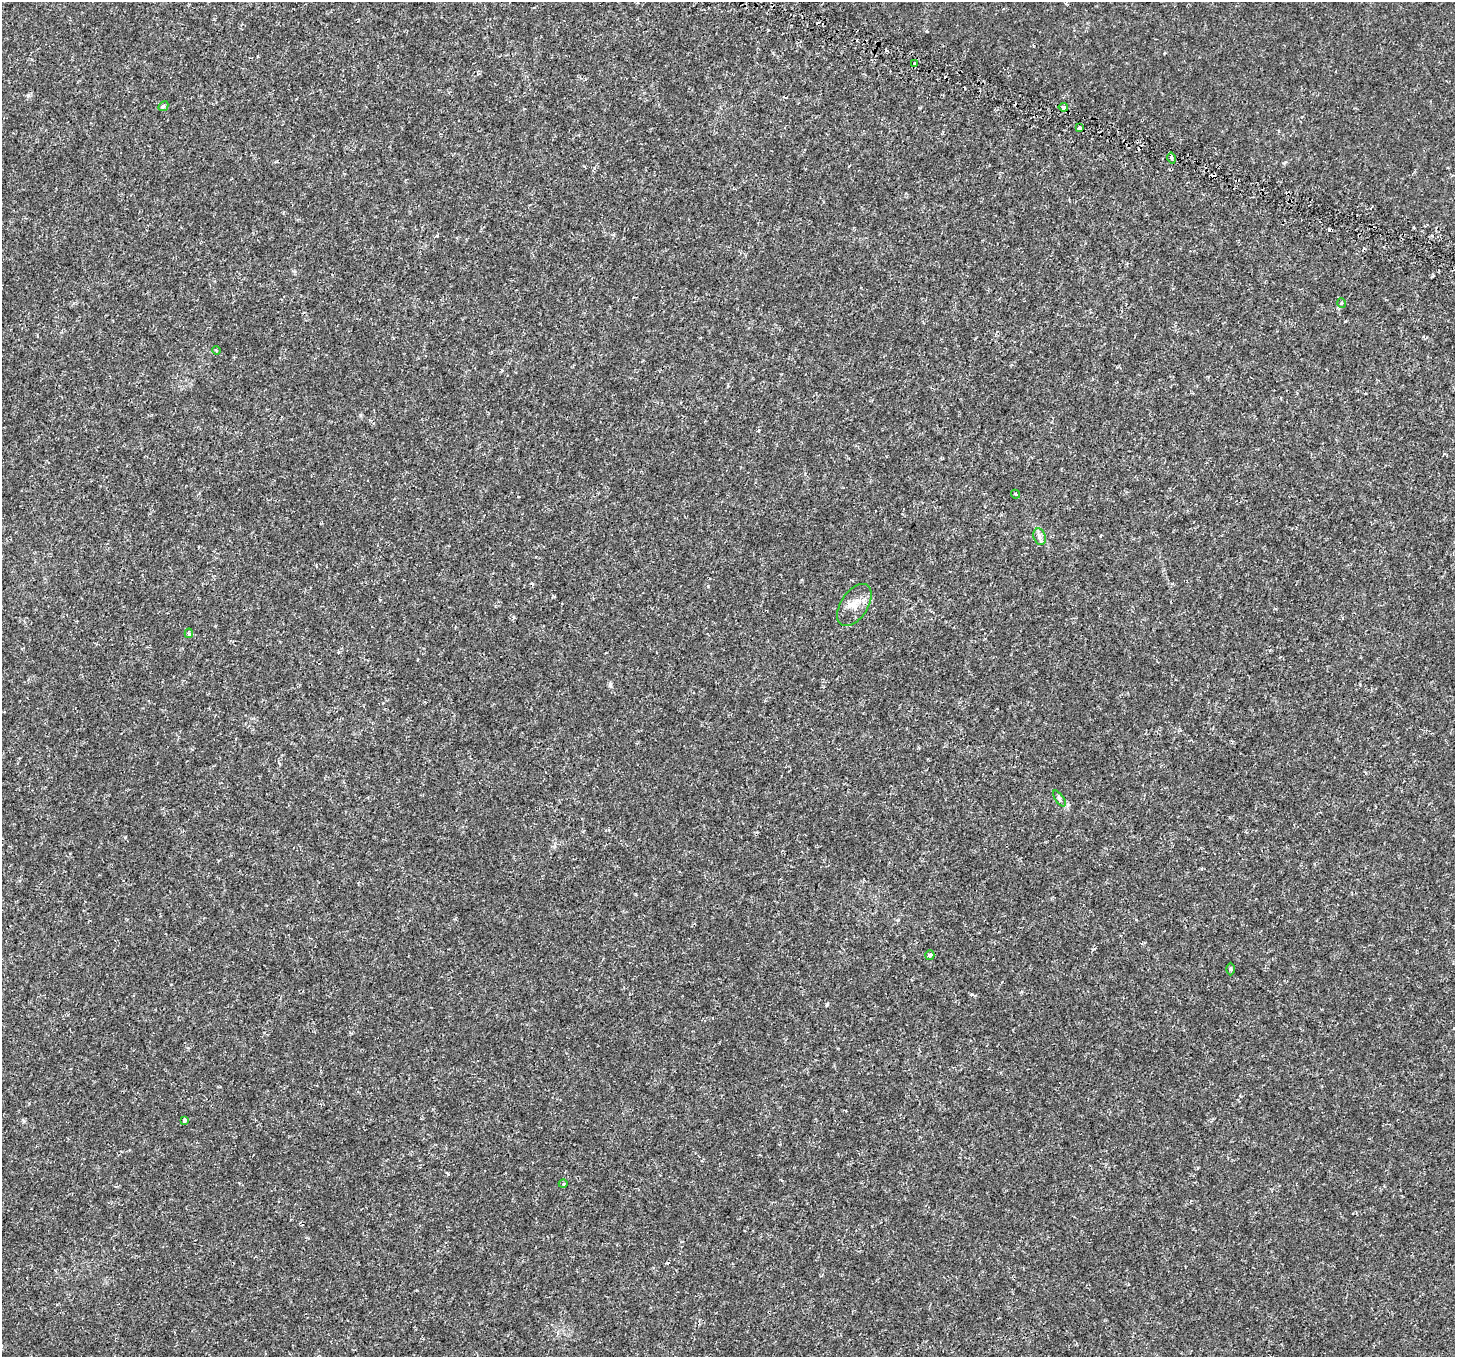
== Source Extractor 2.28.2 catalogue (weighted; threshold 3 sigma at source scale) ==
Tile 10 of 4 x 4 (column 2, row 3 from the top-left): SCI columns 1638-3090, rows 1822-3176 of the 6180 x 6285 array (HDU 1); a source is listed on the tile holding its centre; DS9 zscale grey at full resolution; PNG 1457 x 1359 px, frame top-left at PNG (2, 2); each listed source drawn as its Kron ellipse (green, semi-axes under 4 px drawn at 4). Shown black and unused: <1% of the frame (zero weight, under 2 of 4 exposures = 6% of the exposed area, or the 3 px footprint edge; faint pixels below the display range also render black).
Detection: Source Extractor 2.28.2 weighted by HDU 2 'WHT'; one run over the whole footprint, this tile lists its part. Background 3.47e-04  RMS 9.6e-04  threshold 0.00431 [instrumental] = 3 sigma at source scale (4.5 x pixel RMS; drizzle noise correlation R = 1.50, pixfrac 1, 0.0396/0.0396 arcsec/px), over >= 5 px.
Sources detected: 21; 5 cosmic-ray / hot-pixel residue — neither listed nor drawn; the other 16 listed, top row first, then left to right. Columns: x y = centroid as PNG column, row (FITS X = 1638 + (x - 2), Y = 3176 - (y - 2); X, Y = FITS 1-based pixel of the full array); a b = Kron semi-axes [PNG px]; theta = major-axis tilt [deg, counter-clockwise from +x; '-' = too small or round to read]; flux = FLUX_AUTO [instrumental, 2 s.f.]
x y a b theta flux
915 63 3 3 - 0.17
163 106 5 4 - 0.18
1063 107 4 3 - 0.35
1079 128 3 3 - 0.82
1172 158 5 4 - 0.2
1341 303 5 3 - 0.087
216 350 4 3 - 0.078
1015 494 5 3 - 0.1
1040 537 8 6 -71 0.29
854 605 23 13 56 1.1
189 633 5 4 - 0.15
1059 798 9 4 -55 0.16
930 955 5 5 - 0.39
1231 969 6 4 -89 0.095
184 1120 3 3 - 0.26
563 1184 4 3 - 0.083
Overlapping masked pixels (flux is a lower limit): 1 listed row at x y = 1063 107
Unlisted compact peaks at least as high as the median listed source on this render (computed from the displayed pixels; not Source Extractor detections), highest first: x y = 610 685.